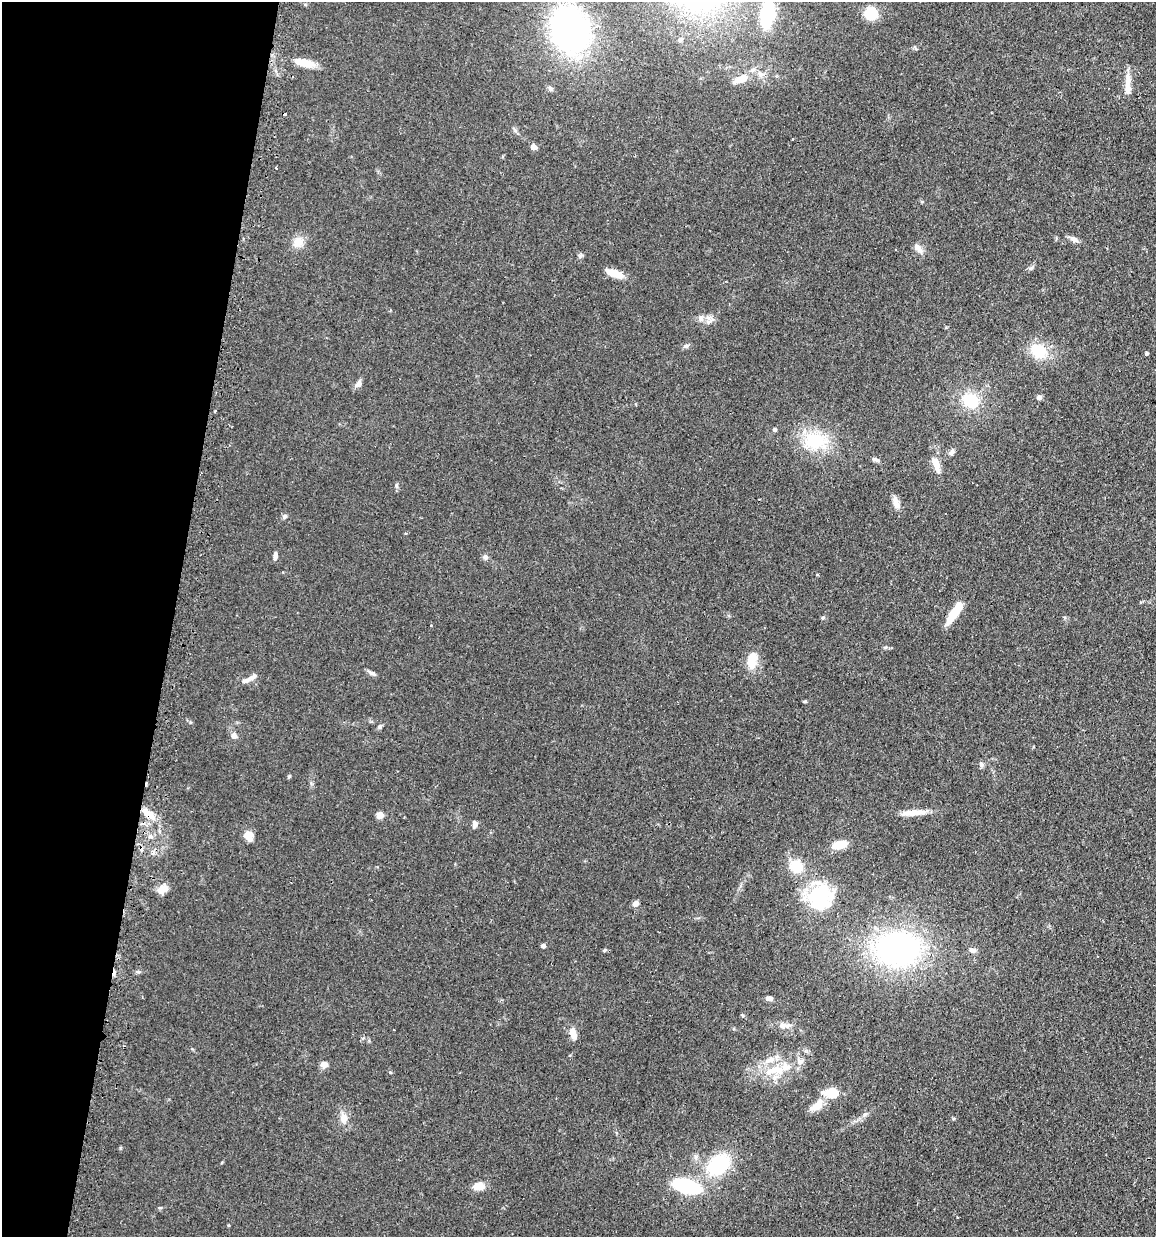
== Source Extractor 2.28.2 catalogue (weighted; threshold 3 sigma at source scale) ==
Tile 9 of 4 x 4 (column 1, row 3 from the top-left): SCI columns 149-1302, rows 1265-2499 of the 5030 x 5000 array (HDU 1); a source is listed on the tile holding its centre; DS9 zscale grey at full resolution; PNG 1158 x 1239 px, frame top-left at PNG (2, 2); no overlay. Shown black and unused: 15% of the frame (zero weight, under 2 of 3 exposures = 4% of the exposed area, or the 3 px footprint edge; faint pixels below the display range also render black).
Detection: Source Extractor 2.28.2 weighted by HDU 2 'WHT'; one run over the whole footprint, this tile lists its part. Background 0.107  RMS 0.0075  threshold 0.0339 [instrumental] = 3 sigma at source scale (4.5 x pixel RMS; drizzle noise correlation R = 1.50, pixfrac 1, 0.05/0.05 arcsec/px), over >= 5 px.
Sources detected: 83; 1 inside a brighter object's white glare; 3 cosmic-ray / hot-pixel residue — not listed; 6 inside a brighter listed object's ellipse — not listed separately; the other 73 listed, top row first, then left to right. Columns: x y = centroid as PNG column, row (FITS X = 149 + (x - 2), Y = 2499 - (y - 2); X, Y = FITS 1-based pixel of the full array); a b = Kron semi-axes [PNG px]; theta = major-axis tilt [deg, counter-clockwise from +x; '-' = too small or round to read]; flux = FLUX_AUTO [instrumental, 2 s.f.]
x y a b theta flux
871 13 11 10 - 20
767 14 22 10 82 59
570 30 37 29 -71 240
680 39 7 6 - 1.9
305 63 26 8 -11 11
760 74 8 6 -22 2.7
741 78 15 8 26 11
1128 80 20 8 -88 7.5
550 88 7 6 - 2
792 139 2 2 - 0.63
533 147 5 4 - 6.8
276 168 3 2 - 0.57
1074 239 11 7 -33 3.2
298 242 15 11 28 8.1
918 248 16 7 -51 4.7
614 273 21 8 -21 10
708 318 9 7 1 3.8
686 346 8 6 11 2
1039 351 20 14 -30 22
1146 353 3 3 - 1.8
358 384 9 7 57 3.3
1039 397 6 6 - 2.2
971 400 13 11 -26 28
215 411 3 3 - 1.2
774 430 5 4 - 1.5
815 440 23 18 -5 38
951 452 9 6 55 2.4
875 459 10 5 -20 1.9
936 465 23 8 -78 7.9
396 485 6 4 -90 1.2
896 502 15 7 -75 5.6
285 516 6 6 - 1.8
275 556 10 4 86 2.5
485 557 7 6 - 1.9
817 575 4 3 - 0.65
954 612 28 8 57 16
822 618 5 3 - 0.83
431 625 3 3 - 0.64
752 660 20 11 82 15
371 673 12 5 -25 2.3
251 678 22 5 30 4.3
805 701 7 3 -8 0.82
380 726 6 5 - 1.4
234 736 8 7 - 2.8
981 764 8 5 -76 1.7
289 777 6 3 20 0.8
913 813 33 7 5 10
148 814 22 9 -38 10
380 815 5 4 - 16
475 824 7 5 78 3.2
248 835 13 8 9 5.3
150 837 7 4 18 1.6
840 845 14 7 11 14
796 867 14 13 - 18
164 888 13 8 -2 6.7
820 895 19 18 - 75
635 903 6 5 - 4
543 946 4 4 - 2.8
897 949 38 30 2 200
604 950 5 4 - 0.86
972 950 9 6 -18 2.9
769 998 8 5 -7 3.4
785 1025 17 7 1 4.9
573 1033 14 7 -72 6.8
324 1065 8 7 - 4.4
774 1070 33 12 8 22
390 1072 5 4 - 0.72
832 1093 15 9 -6 18
817 1105 19 9 39 8.2
343 1118 14 9 87 5.8
718 1165 27 19 38 44
479 1186 13 8 1 8.3
686 1186 19 9 -16 70
Overlapping masked pixels (flux is a lower limit): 1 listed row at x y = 148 814
Isophote crosses this tile's border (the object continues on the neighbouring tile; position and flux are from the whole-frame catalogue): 1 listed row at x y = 767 14
Unlisted compact peaks at least as high as the median listed source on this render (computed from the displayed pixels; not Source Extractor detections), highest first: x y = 138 972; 580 256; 120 1148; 1031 268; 885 647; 160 1208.